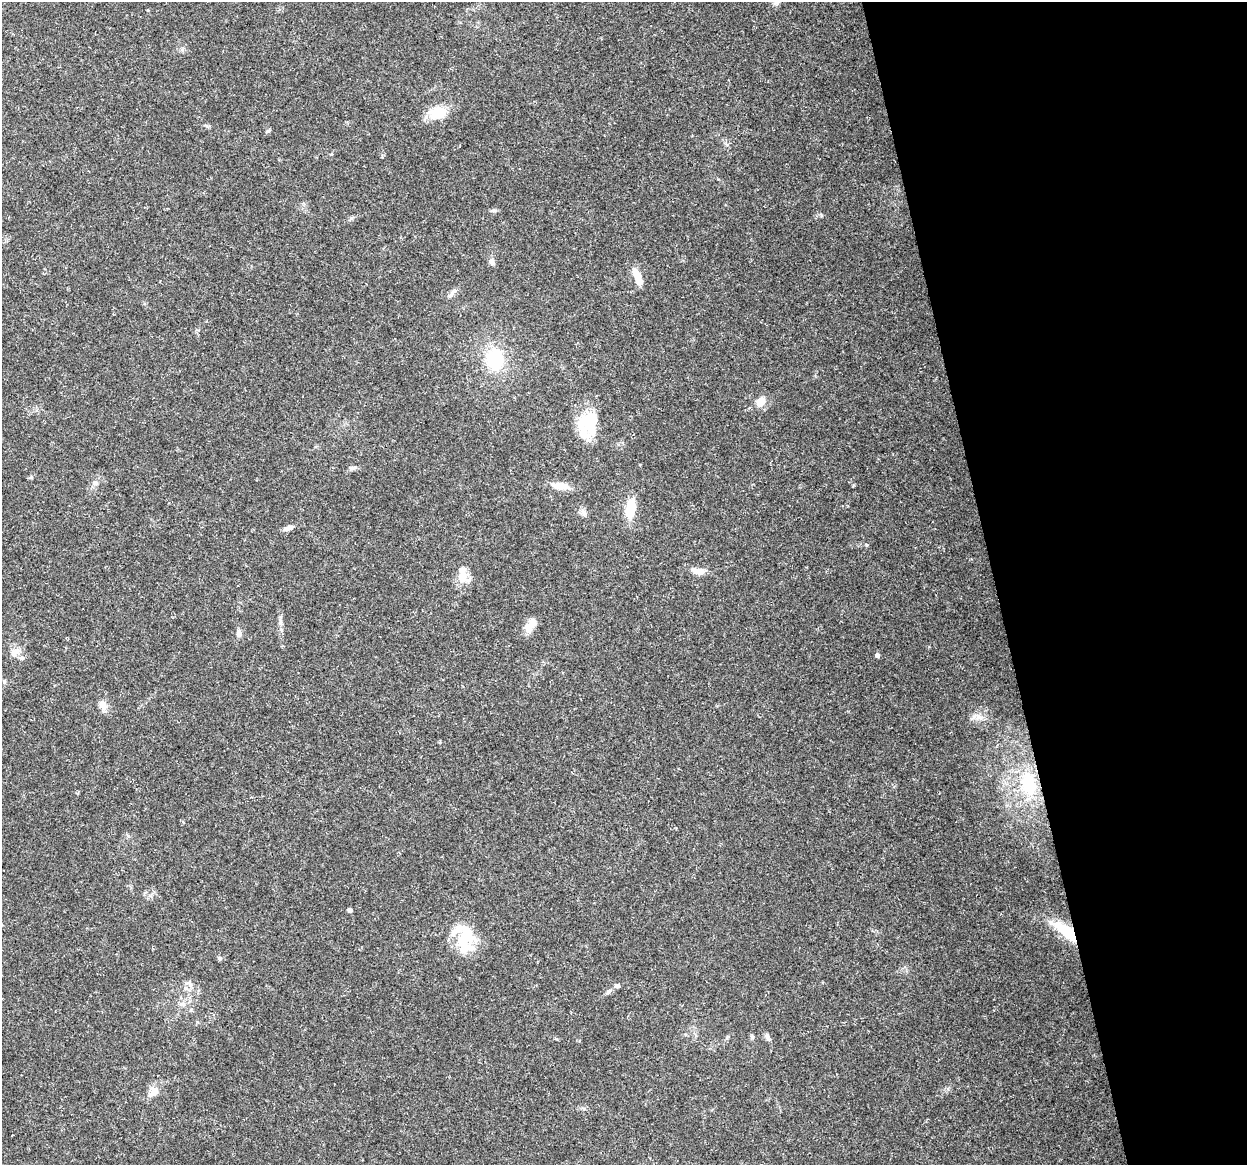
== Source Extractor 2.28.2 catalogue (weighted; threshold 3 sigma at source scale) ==
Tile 12 of 4 x 4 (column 4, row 3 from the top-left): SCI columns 3737-4981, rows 1196-2358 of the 4981 x 4766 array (HDU 1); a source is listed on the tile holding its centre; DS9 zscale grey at full resolution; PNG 1249 x 1167 px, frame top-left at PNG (2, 2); no overlay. Shown black and unused: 20% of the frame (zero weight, under 3 of 5 exposures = <1% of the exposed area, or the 3 px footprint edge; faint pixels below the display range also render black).
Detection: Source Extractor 2.28.2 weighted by HDU 2 'WHT'; one run over the whole footprint, this tile lists its part. Background 0.025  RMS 0.0033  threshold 0.0147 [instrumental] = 3 sigma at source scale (4.5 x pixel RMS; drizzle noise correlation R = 1.50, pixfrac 1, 0.0396/0.0396 arcsec/px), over >= 5 px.
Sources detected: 44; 4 inside a brighter object's white glare — not listed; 3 inside a brighter listed object's ellipse — not listed separately; the other 37 listed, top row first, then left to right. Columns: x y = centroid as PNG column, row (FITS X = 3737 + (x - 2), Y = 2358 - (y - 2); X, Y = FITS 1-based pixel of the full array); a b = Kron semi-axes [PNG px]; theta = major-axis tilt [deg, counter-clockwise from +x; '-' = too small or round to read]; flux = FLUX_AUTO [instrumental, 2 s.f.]
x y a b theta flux
777 2 12 7 40 1.4
438 113 20 14 16 7.6
267 131 8 3 45 0.45
331 154 4 3 - 0.29
493 211 10 4 5 0.7
492 262 10 6 -82 1.2
637 274 17 8 -64 4.1
451 294 13 4 65 0.93
494 359 26 19 -74 16
761 402 13 9 54 3.5
588 421 27 19 21 12
353 468 10 5 6 0.93
95 483 7 6 - 0.92
561 486 21 8 -9 4.5
630 509 25 10 81 7.9
584 512 8 5 -89 0.94
288 528 14 6 18 1.4
866 545 5 3 - 0.32
699 571 16 7 -7 3.1
463 575 26 12 -78 4.3
529 626 16 11 72 3.2
239 633 11 7 -89 1.3
14 653 13 10 21 2.5
877 655 5 4 - 0.87
4 681 6 5 - 0.58
102 705 12 9 -60 2.3
979 717 10 7 -16 1.8
1028 784 32 20 -79 14
350 910 4 4 - 0.94
1066 931 39 13 -36 11
465 937 37 24 -36 13
220 959 6 6 - 0.57
190 984 10 6 -68 1.2
617 986 7 5 2 0.74
752 1037 6 5 - 0.54
767 1037 9 6 -78 0.93
154 1091 15 11 60 3
Overlapping masked pixels (flux is a lower limit): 1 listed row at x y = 1066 931
Isophote crosses this tile's border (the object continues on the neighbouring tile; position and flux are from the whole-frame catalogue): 1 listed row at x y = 777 2
Unlisted compact peaks at least as high as the median listed source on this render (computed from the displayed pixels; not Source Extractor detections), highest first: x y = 821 215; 31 477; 351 218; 854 485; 280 620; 584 1109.